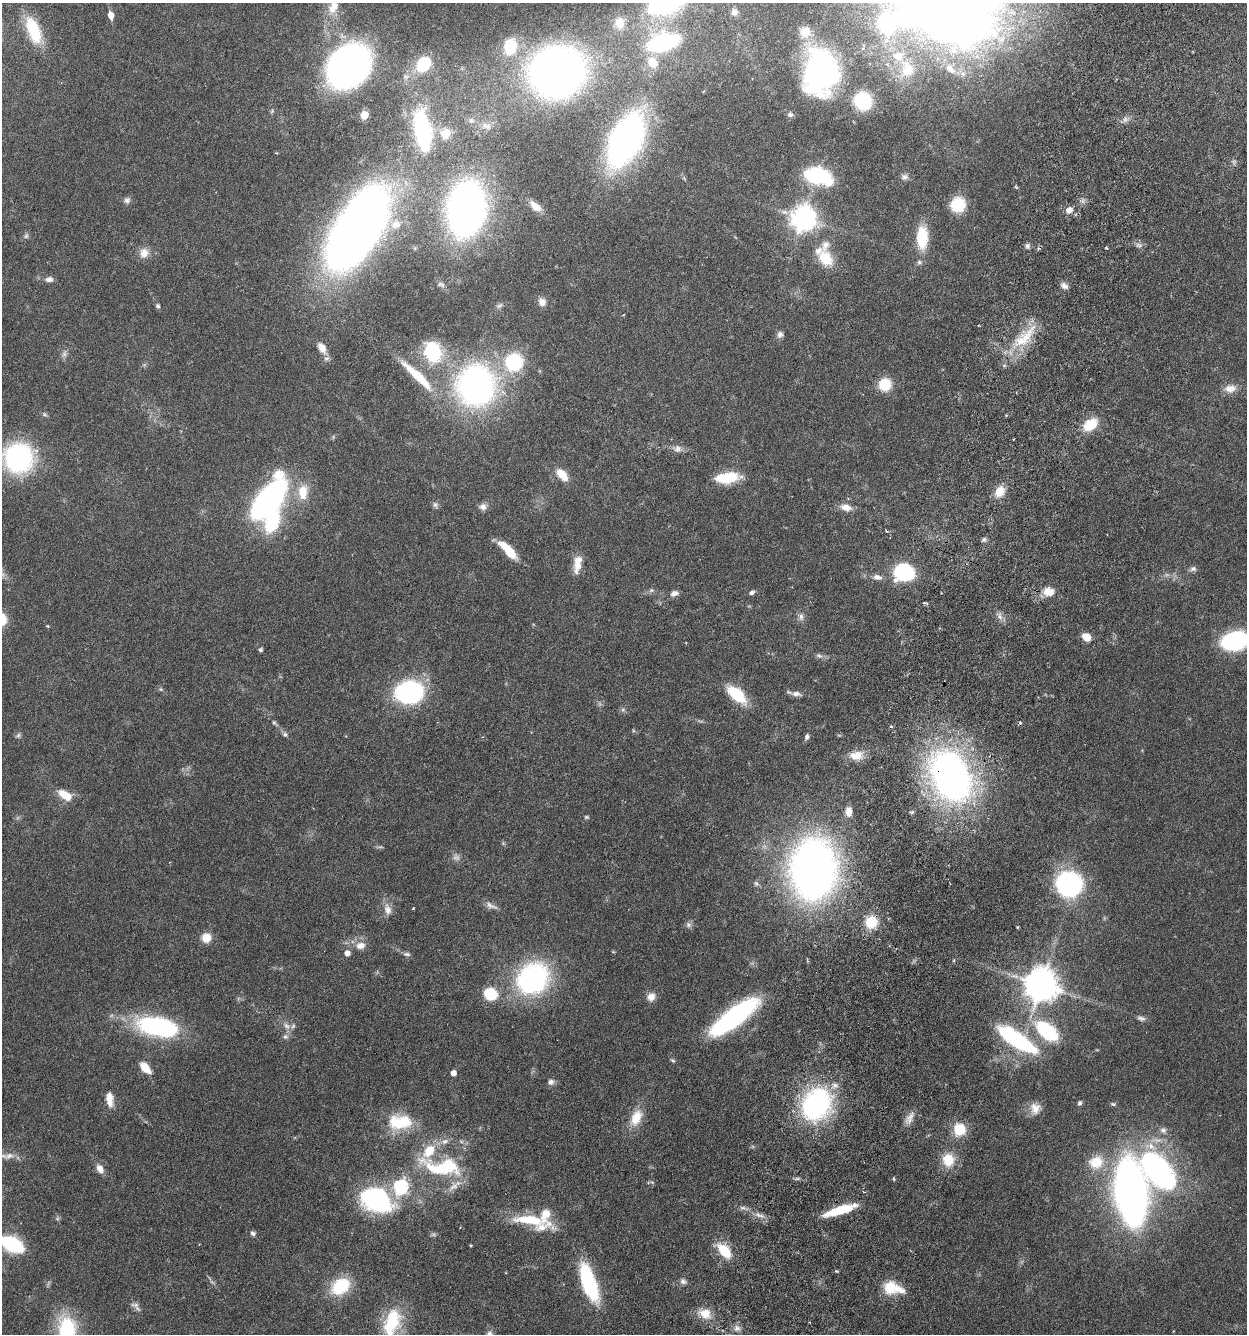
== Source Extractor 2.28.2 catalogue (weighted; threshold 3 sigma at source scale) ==
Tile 10 of 4 x 4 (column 2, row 3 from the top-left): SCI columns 1561-2805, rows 1365-2696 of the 5510 x 5381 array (HDU 1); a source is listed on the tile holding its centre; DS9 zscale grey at full resolution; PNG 1249 x 1336 px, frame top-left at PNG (2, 3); no overlay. Shown black and unused: <1% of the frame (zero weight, under 3 of 6 exposures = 4% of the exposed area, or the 3 px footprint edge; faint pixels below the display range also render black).
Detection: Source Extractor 2.28.2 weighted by HDU 2 'WHT'; one run over the whole footprint, this tile lists its part. Background 0.0651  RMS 0.0032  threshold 0.0132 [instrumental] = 3 sigma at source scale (4.09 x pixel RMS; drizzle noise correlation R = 1.36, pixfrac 0.8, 0.05/0.05 arcsec/px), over >= 5 px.
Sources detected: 208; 9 too faint to see at this stretch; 4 inside a brighter object's white glare — not listed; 11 inside a brighter listed object's ellipse — not listed separately; the other 184 listed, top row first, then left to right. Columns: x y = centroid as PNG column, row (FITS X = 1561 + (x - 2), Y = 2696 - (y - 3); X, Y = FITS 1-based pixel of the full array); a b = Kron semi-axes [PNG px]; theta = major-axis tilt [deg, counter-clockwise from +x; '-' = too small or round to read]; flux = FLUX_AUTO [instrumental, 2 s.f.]
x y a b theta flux
334 7 19 12 66 4.8
734 12 9 8 - 1.5
111 15 7 5 -79 2.5
907 17 11 11 - 29
886 22 13 12 - 28
619 23 14 12 -86 4
34 30 29 13 -67 15
805 32 11 11 - 4.4
663 42 23 13 16 46
510 46 14 11 80 13
652 62 17 13 -56 5.5
423 64 15 11 50 13
349 66 37 30 45 140
907 69 23 16 -72 6.2
950 69 16 8 -47 2.7
557 72 39 35 11 210
820 73 38 28 83 66
405 77 8 7 - 1.1
863 101 14 14 - 15
790 114 8 7 - 0.83
364 115 5 5 - 8.4
1125 119 9 6 64 1.1
471 120 8 7 - 1
486 126 16 9 -12 2.4
422 130 24 9 -80 74
445 133 6 5 - 15
626 140 38 21 64 130
276 153 3 3 - 0.27
817 175 17 11 -6 38
904 177 10 8 4 1.3
1015 187 4 4 - 0.38
127 200 9 8 - 1.1
958 205 14 13 - 11
535 206 15 8 -41 3.1
466 209 34 22 83 200
1069 210 6 5 - 3
803 218 9 8 - 310
396 224 14 13 - 4.1
357 229 67 30 59 350
26 236 8 6 62 0.7
922 237 24 11 89 12
1139 245 10 6 -1 1
1027 246 7 6 - 0.8
1106 248 4 3 - 0.35
144 253 13 12 - 3
825 258 21 15 -53 7.8
919 262 6 6 - 0.78
49 279 10 7 1 1.5
441 284 10 6 -21 0.96
1064 286 10 7 -39 1.4
542 302 10 8 -66 1.9
499 305 10 5 33 0.84
158 306 6 5 - 0.67
623 315 4 3 - 0.21
780 334 8 8 - 1.2
1024 337 46 16 45 12
322 348 17 9 -58 3.5
432 351 27 20 -70 17
64 354 11 7 78 1.1
514 362 14 14 - 25
417 376 42 8 -44 14
885 384 12 11 - 9
476 386 26 24 -85 140
1230 389 15 10 6 2.9
1090 425 15 10 35 9
678 448 12 9 6 1.7
19 458 23 22 - 58
562 474 14 8 -48 5.5
279 475 17 14 16 5.6
727 478 24 10 7 11
1000 491 14 11 59 4.6
303 492 23 14 84 6.3
269 499 31 14 48 110
435 505 9 7 -64 0.87
483 507 10 8 2 1.6
846 507 14 8 -15 3
984 539 7 5 58 0.76
509 552 19 10 -50 6.2
578 565 19 11 81 3.9
1193 569 9 6 17 1
904 572 13 12 - 40
877 577 12 7 -11 1.7
651 590 8 6 20 0.7
752 592 7 5 23 0.84
1048 592 14 11 2 4.3
674 593 10 7 17 1.5
926 603 5 3 - 0.47
801 617 11 8 -86 1.4
1000 617 8 5 -45 1.2
2 619 15 11 -84 4.8
48 626 4 4 - 0.29
1086 637 8 7 - 4.2
1235 641 17 11 12 53
261 650 4 4 - 0.72
819 656 9 6 -26 0.94
161 689 7 5 -21 0.54
409 692 20 16 7 56
737 694 22 11 -40 12
796 694 14 7 -9 1.5
623 710 7 6 - 0.68
274 723 10 5 -46 0.8
1020 723 5 4 - 0.39
891 726 4 3 - 0.32
285 734 6 6 - 0.72
18 735 8 6 73 0.7
807 737 8 5 71 0.81
856 755 18 12 5 4.1
951 776 40 27 -68 170
65 795 17 9 -30 5.6
849 812 9 7 89 3
586 817 6 5 - 0.45
503 843 6 4 -46 0.43
380 847 9 3 12 0.52
813 869 43 33 86 220
1069 884 21 20 - 54
491 905 19 8 -23 1.8
413 908 3 2 - 0.22
388 909 17 10 -75 2.6
871 922 14 13 - 8.7
688 925 9 7 -37 0.99
1018 927 3 2 - 0.33
206 938 10 9 - 4.4
360 945 12 9 6 2.8
347 953 5 5 - 2.3
407 954 10 5 -6 0.8
954 960 5 3 - 0.32
533 978 27 23 43 64
1041 985 10 10 - 680
490 994 13 11 -24 10
651 997 12 10 49 2.3
734 1017 41 12 37 77
1141 1018 12 6 -15 1.1
287 1026 13 7 -41 1.9
158 1027 44 19 -13 45
1047 1031 25 14 -40 23
285 1037 9 7 23 0.94
1017 1040 39 11 -34 46
673 1060 7 5 -39 0.5
145 1068 13 7 -49 4.9
453 1073 5 4 - 2.4
550 1082 9 7 24 1.2
835 1085 10 9 - 2
110 1099 19 9 -82 3.5
1080 1103 6 5 - 0.72
816 1104 25 20 55 69
1113 1104 7 5 -10 0.53
1035 1108 15 14 - 3.4
636 1118 25 14 63 6.3
910 1118 21 8 62 2.4
400 1122 31 20 2 13
959 1129 11 10 - 9.4
1163 1130 9 8 - 1.4
445 1141 11 7 24 1.8
9 1156 19 8 17 2.5
948 1160 17 16 - 6.8
1096 1162 19 17 20 8.3
442 1167 61 23 -8 24
100 1169 11 7 -62 2.5
1159 1171 43 20 -53 86
894 1179 5 3 - 0.33
652 1182 6 4 -41 0.39
400 1187 7 6 - 62
1131 1193 40 19 -82 270
372 1199 45 21 0 22
743 1208 14 5 -13 1.2
840 1210 34 8 18 11
759 1215 13 5 -18 1.6
57 1219 7 5 54 0.56
530 1220 53 11 -12 14
253 1233 7 6 - 0.8
12 1244 17 9 -26 35
471 1245 4 3 - 0.27
724 1250 21 12 -51 7.9
836 1271 5 3 - 0.32
683 1281 9 7 -34 1.1
589 1283 34 11 -71 35
340 1286 20 15 34 14
890 1288 15 15 - 7.9
136 1305 13 8 -13 1.3
705 1314 17 12 -20 5
392 1322 35 20 70 16
737 1328 10 9 - 1.5
67 1330 35 21 -84 23
489 1334 9 8 - 1.1
Overlapping masked pixels (flux is a lower limit): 2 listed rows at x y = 951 776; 871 922
Isophote crosses this tile's border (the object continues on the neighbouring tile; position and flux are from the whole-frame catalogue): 8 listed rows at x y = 334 7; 19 458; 2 619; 1235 641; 12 1244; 392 1322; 67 1330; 489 1334